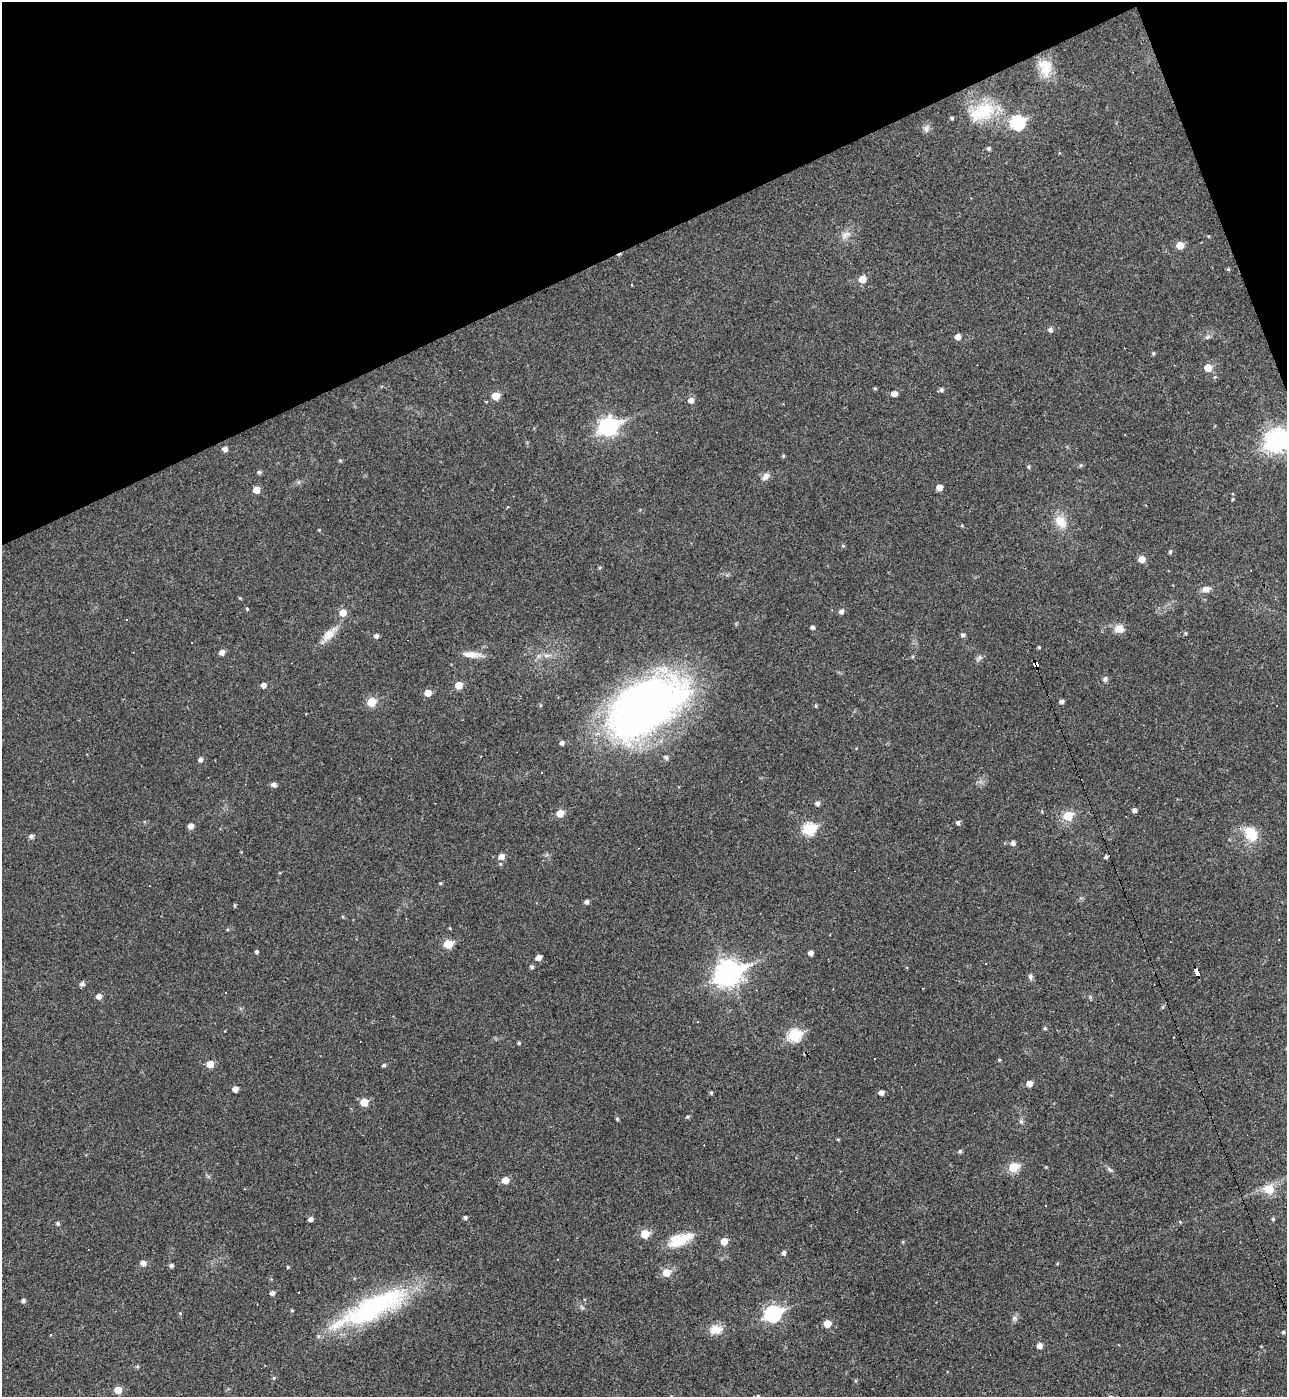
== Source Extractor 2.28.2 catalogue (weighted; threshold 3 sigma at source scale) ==
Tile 3 of 4 x 4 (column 3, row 1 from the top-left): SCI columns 2718-4002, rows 4185-5579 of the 5565 x 5579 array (HDU 1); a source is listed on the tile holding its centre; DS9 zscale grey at full resolution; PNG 1289 x 1399 px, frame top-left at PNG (2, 2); no overlay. Shown black and unused: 19% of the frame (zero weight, under 3 of 4 exposures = <1% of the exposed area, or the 3 px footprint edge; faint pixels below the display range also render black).
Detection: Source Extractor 2.28.2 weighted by HDU 2 'WHT'; one run over the whole footprint, this tile lists its part. Background 0.018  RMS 0.0039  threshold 0.0176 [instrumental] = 3 sigma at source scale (4.5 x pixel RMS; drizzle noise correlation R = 1.50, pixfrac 1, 0.05/0.05 arcsec/px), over >= 5 px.
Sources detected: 177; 1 inside a brighter object's white glare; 23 cosmic-ray / hot-pixel residue — not listed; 1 inside a brighter listed object's ellipse — not listed separately; the other 152 listed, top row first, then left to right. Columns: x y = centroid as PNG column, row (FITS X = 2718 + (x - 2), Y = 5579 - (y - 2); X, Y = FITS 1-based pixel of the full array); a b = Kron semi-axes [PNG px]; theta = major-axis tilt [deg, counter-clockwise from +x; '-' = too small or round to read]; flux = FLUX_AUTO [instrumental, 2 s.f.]
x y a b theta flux
1045 67 23 16 -75 9
982 112 35 21 20 19
1017 122 7 7 - 46
926 128 10 8 66 1.7
988 148 5 5 - 0.84
846 235 16 9 28 3.1
1208 236 5 3 - 0.33
1180 245 6 5 - 5.5
1228 269 5 4 - 0.48
862 279 6 6 - 4.7
1050 330 5 5 - 1.4
958 337 5 5 - 2.4
1207 337 9 5 27 0.96
1153 353 4 4 - 0.63
1208 368 6 5 - 6.4
875 388 4 3 - 0.51
941 390 6 5 - 1.2
894 393 6 5 - 2.2
495 396 6 6 - 6.2
691 400 6 6 - 2.1
608 427 9 7 23 140
1277 440 10 8 25 250
225 449 5 4 - 1.8
783 456 5 4 - 0.48
340 460 4 4 - 0.51
1081 465 5 4 - 0.55
1028 467 5 5 - 0.64
259 472 5 5 - 0.89
765 476 11 8 48 2
939 487 5 5 - 3.1
256 490 5 5 - 4.7
1233 499 4 4 - 0.42
1061 522 21 15 -55 6.5
962 526 5 3 - 0.4
319 530 4 3 - 0.31
843 546 5 5 - 0.54
1170 552 5 4 - 0.71
1142 559 5 5 - 4.2
1206 589 11 7 11 2.2
240 598 4 4 - 0.35
247 609 5 4 - 0.53
841 611 5 5 - 1.5
343 613 6 5 - 5.2
126 620 3 3 - 0.54
812 627 4 4 - 0.98
1119 629 13 11 -9 3.4
1185 633 5 4 - 0.49
329 634 26 11 43 5.2
963 635 6 5 - 0.82
376 636 5 5 - 1.2
191 642 3 3 - 8.2
1039 647 4 3 - 0.45
222 652 5 5 - 2.1
471 654 24 8 -4 4
547 655 12 4 4 1.7
979 658 11 5 50 1.1
1036 664 6 4 -64 100
1105 679 7 6 - 1
263 685 5 5 - 2.3
459 685 5 5 - 5.8
428 693 5 5 - 4.8
371 702 5 5 - 12
1061 702 5 4 - 1.3
540 705 5 3 - 0.37
816 706 4 4 - 0.53
644 708 88 46 31 210
562 743 4 4 - 1.4
666 757 5 4 - 1.1
200 759 5 5 - 1.3
541 772 3 2 - 0.46
274 785 7 5 -11 1.1
817 803 5 5 - 1.3
1134 810 5 4 - 1.3
560 813 5 5 - 6.3
1068 816 6 6 - 13
958 823 5 5 - 1.1
191 826 5 5 - 2.3
809 829 7 6 - 34
1251 834 18 13 -56 9.7
31 836 6 5 - 1.1
1013 843 5 5 - 1.4
501 857 7 6 - 3.1
440 883 4 4 - 0.44
586 902 5 4 - 1.3
235 905 5 3 - 0.49
343 917 5 3 - 0.41
448 944 6 5 - 12
256 952 4 4 - 0.8
811 953 4 4 - 1.8
538 958 5 5 - 2.5
532 967 4 4 - 0.97
1197 972 7 4 -72 51
728 973 11 9 26 330
1030 977 8 6 -79 1
82 984 5 5 - 1.3
99 996 5 5 - 2.1
1090 997 6 4 -71 0.51
1163 1007 6 4 71 0.51
698 1022 3 3 - 0.55
1045 1028 5 4 - 0.48
794 1035 7 6 - 34
519 1043 4 4 - 0.5
999 1060 4 4 - 0.43
210 1064 5 5 - 5.7
384 1065 5 4 - 0.75
1029 1084 5 5 - 3.1
235 1089 5 4 - 2.4
881 1092 4 4 - 2.1
711 1093 4 4 - 0.59
364 1102 5 5 - 6.9
687 1117 5 4 - 0.64
617 1119 5 4 - 0.61
1021 1121 6 5 - 0.79
838 1139 4 4 - 0.39
960 1151 5 4 - 0.78
1013 1167 6 5 - 15
1046 1167 4 3 - 0.31
1109 1169 10 4 -45 1
505 1180 5 5 - 5.4
1269 1189 15 14 - 5.9
465 1217 4 3 - 0.92
311 1219 5 4 - 1.4
1273 1219 4 4 - 0.58
1180 1222 5 4 - 0.4
58 1223 4 4 - 0.85
645 1234 5 5 - 10
680 1240 30 13 22 11
724 1241 6 5 - 4.6
903 1242 5 3 - 0.38
784 1253 5 4 - 1.3
143 1263 5 5 - 2.2
171 1265 4 4 - 1.1
288 1267 3 3 - 0.44
666 1273 6 6 - 6.7
272 1293 4 4 - 1.5
23 1301 5 4 - 1
582 1307 8 4 -45 0.75
372 1308 93 24 26 62
292 1310 4 3 - 0.5
180 1313 4 4 - 0.37
773 1314 9 7 20 87
1015 1318 8 6 -22 1.1
827 1324 5 5 - 5.5
716 1329 15 11 0 5.4
1283 1332 4 4 - 0.65
1040 1346 5 5 - 2.6
137 1367 5 3 - 0.5
274 1378 5 4 - 0.52
856 1381 5 4 - 0.49
118 1390 5 5 - 5.7
671 1396 4 4 - 0.38
758 1396 4 4 - 0.5
Overlapping masked pixels (flux is a lower limit): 2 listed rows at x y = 1036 664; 1197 972
Isophote crosses this tile's border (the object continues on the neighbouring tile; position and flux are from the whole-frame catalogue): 3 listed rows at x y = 1277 440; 671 1396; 758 1396